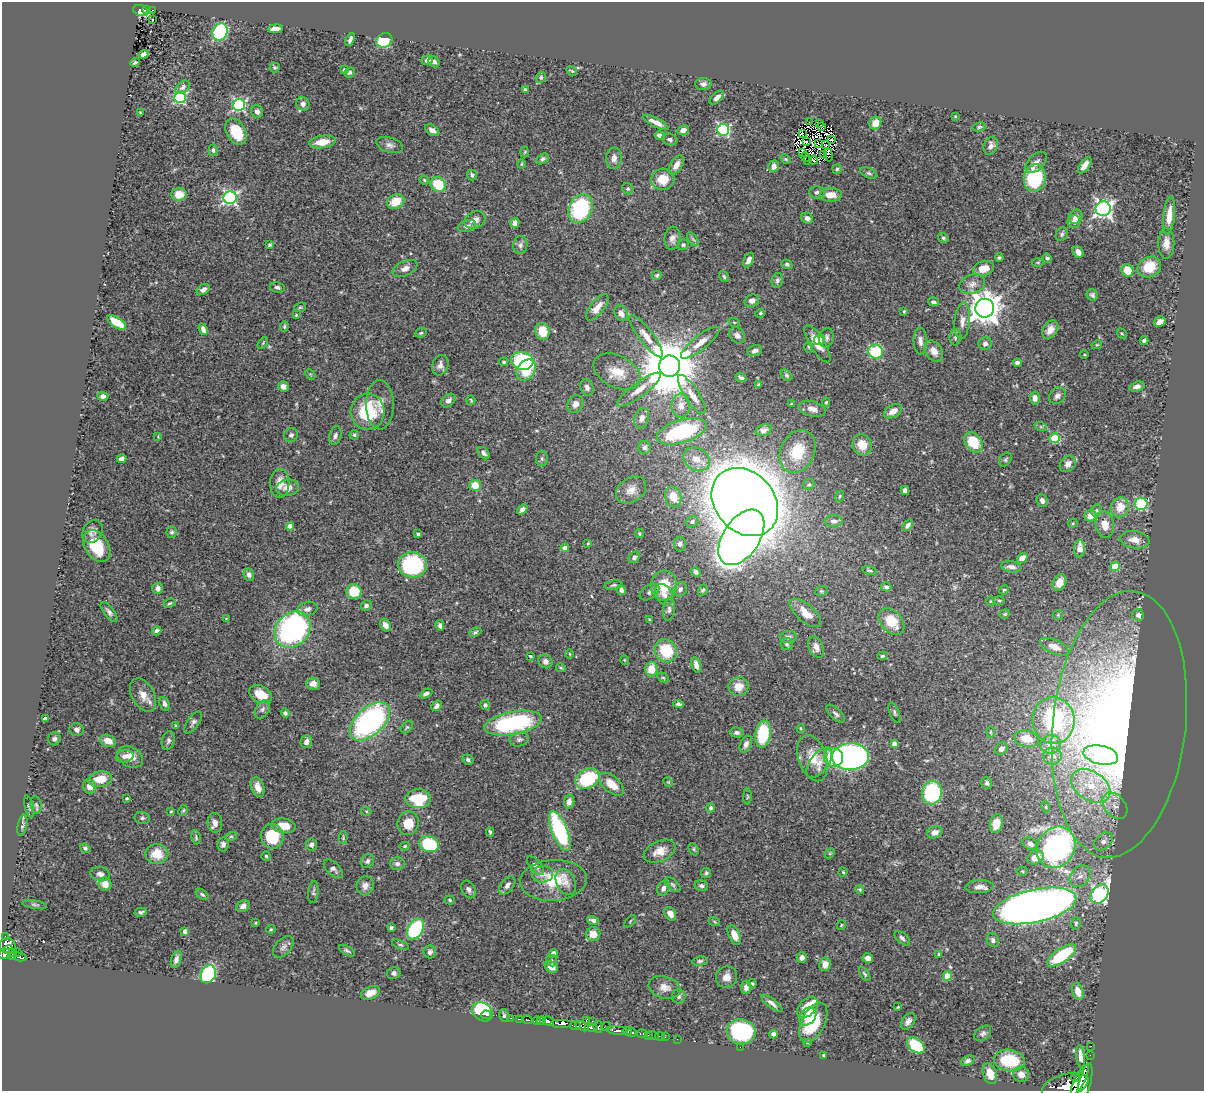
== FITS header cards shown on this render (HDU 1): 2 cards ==
NAXIS1  =                 1202
NAXIS2  =                 1089

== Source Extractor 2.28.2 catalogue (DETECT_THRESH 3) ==
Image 1202 x 1089 px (HDU 1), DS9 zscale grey, 1 PNG px = 1 image px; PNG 1206 x 1093 px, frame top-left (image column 1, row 1089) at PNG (2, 2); each listed source drawn as its Kron ellipse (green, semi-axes under 4 px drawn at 4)
Background 0.74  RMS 0.019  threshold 0.057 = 3 sigma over >= 5 px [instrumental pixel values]
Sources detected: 505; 5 with non-positive FLUX_AUTO (blend fragments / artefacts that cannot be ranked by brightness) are neither listed nor drawn; the other 500 listed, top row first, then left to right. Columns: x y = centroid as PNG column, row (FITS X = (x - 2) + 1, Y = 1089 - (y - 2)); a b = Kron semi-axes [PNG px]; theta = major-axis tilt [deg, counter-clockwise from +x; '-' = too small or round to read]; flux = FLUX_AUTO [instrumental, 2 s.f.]
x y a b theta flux
146 9 4 3 - 32
141 10 7 5 -19 110
152 10 3 2 - 5.5
153 19 3 3 - 2
275 29 7 4 4 8.6
220 32 9 7 64 130
350 39 6 3 68 4.1
384 40 8 7 - 69
144 54 5 4 - 5
427 60 6 5 - 4.9
135 62 5 3 - 2.1
434 62 6 5 - 3.6
274 68 5 5 - 2
344 69 3 3 - 1.6
572 71 6 2 -27 1.3
350 73 5 4 - 2.5
541 77 5 5 - 2.5
703 84 8 6 1 4.3
183 87 8 5 39 4.5
525 90 4 4 - 1.9
180 97 6 5 - 150
717 98 8 5 43 5.9
303 104 7 6 - 4.3
239 105 6 6 - 200
257 111 6 6 - 4.7
140 113 4 2 - 1.5
955 116 3 3 - 0.97
656 122 14 4 -27 8.9
809 122 4 2 - 1.1
819 123 3 2 - 0.6
875 123 6 5 - 15
822 126 3 2 - 1.8
979 127 7 4 11 2
432 130 8 5 -34 6.5
683 130 6 4 23 7.3
723 130 6 6 - 170
236 132 14 9 -60 40
802 134 4 2 - 1.3
660 136 5 4 - 6.7
670 139 8 5 -17 3.4
831 140 4 2 - 2.2
322 142 13 6 8 21
807 142 2 2 - 0.048
819 143 4 2 - 1.6
390 145 13 7 -17 6.5
825 145 2 2 - 1.3
991 146 9 7 67 6.9
213 150 6 4 84 3.1
525 152 5 3 - 1.4
802 153 3 3 - 2.3
823 154 3 2 - 1.6
829 155 7 4 -80 1.5
805 157 5 4 - 4.9
614 158 11 8 87 8.4
542 159 7 5 30 3.5
785 159 6 4 -27 1.7
808 160 2 2 - 0.23
813 160 4 3 - 1.4
1036 162 13 7 45 6.6
521 164 4 3 - 1.1
676 165 10 6 58 8.6
1085 165 9 4 53 8.3
774 166 6 5 - 6.4
837 169 5 4 - 1.8
869 173 9 5 -25 2.9
472 175 5 5 - 3
1035 178 14 11 82 90
663 179 12 10 8 24
424 180 5 4 - 1.6
438 184 8 7 - 42
628 189 6 5 - 2.4
817 192 8 6 -3 4
179 194 7 6 - 19
831 195 11 7 -1 17
230 198 6 6 - 280
396 201 9 7 25 23
580 208 15 11 68 130
1103 209 7 7 - 470
1169 216 19 5 84 17
1076 217 7 6 - 7.1
807 218 6 5 - 4.9
475 220 11 8 25 9.3
1074 222 6 6 - 6.5
515 223 5 4 - 5.5
467 226 9 5 18 4.5
1062 234 7 5 66 2.9
672 238 12 8 84 7.3
943 238 5 5 - 2.3
693 239 8 4 -52 2.3
1166 243 15 8 89 11
269 245 4 3 - 1.8
520 245 9 7 80 4.4
683 245 5 5 - 2.4
1078 252 6 5 - 7.2
999 258 4 4 - 2.3
1047 258 5 4 - 2.9
749 260 8 4 65 5.5
1038 262 6 4 0 1.8
787 264 5 4 - 3.1
1149 267 12 10 28 33
405 268 13 7 24 7.6
983 268 10 7 14 17
1127 270 6 6 - 22
657 275 5 4 - 2.4
724 277 6 4 -58 2
777 280 7 5 77 3.7
972 284 13 9 21 8.8
277 287 7 5 -9 3.9
203 289 7 5 33 4.9
1092 295 6 5 - 2.9
752 301 7 6 - 6.1
933 302 5 4 - 3.2
300 307 6 4 21 1.8
597 307 16 7 51 14
985 308 9 9 - 2000
904 311 4 3 - 1.2
621 313 8 6 -60 10
760 313 5 4 - 1.5
296 315 3 3 - 1.1
962 321 18 7 85 9.5
117 322 10 5 -32 31
734 322 6 3 -19 1.4
1160 322 6 5 - 8.5
284 326 5 4 - 1.9
203 329 6 4 -68 6.3
1050 329 10 7 56 10
542 331 8 7 - 24
421 333 6 4 21 1.8
1122 333 5 3 - 1.5
737 335 9 7 -48 5.6
646 336 26 7 -53 14
955 337 8 5 86 3.2
826 338 10 7 78 4.5
820 339 5 5 - 5.3
920 341 14 6 -87 6.7
1144 341 4 4 - 4.6
263 343 7 3 54 1.5
700 343 24 7 39 14
985 343 6 6 - 4.8
817 344 21 7 -58 23
1097 345 5 4 - 1.5
809 347 6 4 -89 1.8
755 351 7 5 15 4.5
934 351 11 8 -55 11
876 352 7 7 - 68
1084 355 4 3 - 1.2
522 361 11 9 -13 110
504 362 4 4 - 2.4
1017 363 4 4 - 5.1
440 365 10 8 69 6.3
669 366 10 10 - 10000
526 370 11 8 54 36
617 372 25 16 -27 28
310 374 6 4 -43 1.5
787 375 6 4 -42 1.9
741 378 5 3 - 2.8
759 385 4 3 - 2.2
283 386 5 5 - 5.7
1137 386 8 5 17 5.6
587 387 8 6 -70 4.4
639 390 26 7 36 15
692 394 23 7 -57 11
103 396 5 4 - 4.8
1057 396 9 7 47 5.8
1035 398 6 5 - 6.2
471 400 5 3 - 1.5
448 401 8 5 41 5.8
826 402 4 4 - 1.6
575 404 9 7 61 7.1
792 404 4 3 - 1.9
380 405 24 14 -90 17
681 406 12 9 89 10
812 409 14 7 -15 9.2
893 411 10 6 30 11
368 412 18 17 - 67
642 418 10 7 72 7.1
1041 427 6 4 -18 2
763 430 8 5 20 4.2
682 431 26 11 17 110
291 435 7 6 - 3.5
354 435 5 4 - 2.6
335 436 9 6 77 4.1
158 437 4 4 - 1.1
1054 438 5 5 - 57
973 442 11 8 -55 39
862 445 11 9 -65 20
644 448 6 6 - 3.4
798 451 22 17 65 41
484 453 7 5 -43 3.8
542 458 8 6 -89 3
122 459 5 4 - 4.8
696 459 14 11 -28 14
1005 460 7 5 55 2.3
1068 464 9 7 47 7.9
280 483 14 9 89 14
809 484 6 5 - 2.2
475 485 6 5 - 20
287 488 11 8 7 10
631 490 16 12 35 12
905 490 4 4 - 5
840 496 6 4 72 1.6
673 497 10 8 -75 20
1042 501 6 5 - 4.8
745 502 37 29 -48 4900
1141 504 6 6 - 90
1120 507 10 9 - 20
522 509 6 4 40 4
1096 510 6 5 - 2.1
1090 516 6 5 - 15
834 521 9 6 -1 6
692 522 6 5 - 3.6
1073 523 5 4 - 1.4
908 525 6 4 52 3.5
1105 525 13 9 -80 16
290 526 4 4 - 12
92 531 12 9 58 7.3
172 532 5 5 - 2.7
639 533 4 4 - 1.8
418 534 4 3 - 2.2
741 537 31 18 56 990
1135 540 15 8 -8 12
588 543 3 2 - 1.1
680 544 7 6 - 4.3
97 546 17 11 -58 46
565 548 4 4 - 11
1080 549 8 5 88 14
634 557 6 5 - 4.3
1022 558 6 4 38 11
412 565 14 12 -4 130
1115 566 5 4 - 29
1011 567 10 5 -9 5.9
869 570 7 3 -12 1.5
696 572 5 4 - 4.3
249 575 6 5 - 5.4
1059 583 9 6 63 14
613 585 9 4 10 2.6
664 585 15 13 81 37
886 587 5 4 - 3.7
158 588 5 5 - 5.7
680 589 8 6 50 4.9
621 590 5 4 - 3.5
703 590 6 4 58 2.6
1004 590 5 4 - 1.6
354 591 8 7 - 32
821 591 6 5 - 1.9
649 592 11 6 34 4.3
664 595 11 8 -59 8.2
999 600 6 4 -2 1.7
990 601 5 3 - 1.1
169 603 6 4 26 1.8
366 606 5 5 - 3.6
307 609 10 7 18 6.8
669 609 12 6 83 4.7
109 612 12 5 -51 4.7
805 613 19 8 -40 15
1005 614 5 4 - 1.6
1058 615 5 5 - 1.5
1138 615 6 6 - 5.4
226 619 4 3 - 1.2
649 620 3 2 - 1.2
891 621 15 10 -48 32
385 625 7 5 -58 7.3
440 625 5 4 - 3.5
293 629 19 16 45 280
157 631 5 4 - 3.5
475 632 6 4 21 2.1
788 637 8 6 4 4
787 644 6 6 - 2.8
816 647 11 7 -66 7.9
1054 647 15 7 -24 14
666 651 12 10 -51 50
570 654 5 3 - 1.1
530 656 4 3 - 1.4
882 656 5 4 - 1.7
625 660 5 3 - 0.95
545 661 7 6 - 5.7
696 665 8 4 -73 7.3
561 668 5 3 - 1.5
651 669 7 6 - 21
663 678 6 4 -28 1.9
313 684 7 6 - 8
738 687 10 9 - 16
426 694 7 4 27 3.7
143 695 18 11 -63 16
261 695 12 8 -30 20
165 704 7 5 -69 4.6
678 704 5 3 - 2.7
485 705 5 4 - 2.5
437 706 6 4 44 4.5
262 709 10 6 59 4.2
285 713 4 4 - 2.8
894 713 11 4 -69 3
836 714 11 5 -44 4
45 719 4 4 - 3.3
1053 720 23 21 -84 130
370 721 24 14 42 270
193 722 13 5 55 4.3
513 723 29 11 11 160
1119 724 134 66 83 1100
175 726 4 3 - 1.3
407 727 7 5 43 2
801 728 4 3 - 1.4
77 730 7 6 - 4.3
990 732 6 4 -90 1.4
737 733 7 5 -5 3.9
763 734 13 7 82 70
54 739 7 6 - 3.6
519 739 10 7 12 4.2
1027 739 13 8 -12 18
168 740 9 6 74 4.2
108 741 8 6 -21 14
306 742 6 5 - 6.1
746 744 9 5 65 5.3
894 744 4 4 - 7.6
1051 744 10 9 - 8.6
1001 749 7 5 40 5.9
1101 755 18 9 -12 29
125 756 9 6 10 5.7
1052 756 9 8 - 6.8
130 757 13 10 -28 14
834 757 9 9 - 55
850 757 18 13 3 470
813 758 24 14 -71 26
468 760 6 5 - 2.9
819 762 17 9 53 12
100 779 12 7 10 25
588 779 13 9 27 90
668 782 5 4 - 1.3
987 783 6 5 - 3.3
611 784 15 8 -40 19
89 786 7 6 - 10
1091 786 21 14 -33 40
258 787 10 6 -70 11
932 793 12 9 79 100
747 797 8 4 89 1.7
127 798 3 3 - 1.5
418 799 12 9 -1 55
569 801 7 5 81 7.8
36 805 8 5 -81 3
1115 806 15 10 -50 12
29 807 12 4 -77 2.6
1046 807 5 3 - 1.3
711 808 5 4 - 2.3
183 810 6 4 62 1.9
171 811 4 3 - 1.2
366 811 5 3 - 1.2
142 818 8 6 -14 3.5
215 823 10 7 -85 8.4
408 823 12 10 78 24
996 824 9 6 77 13
22 825 11 4 79 2.9
283 826 12 7 -8 18
560 831 21 8 -68 140
490 832 5 3 - 2.2
935 832 8 6 17 8
231 836 6 4 14 1.9
272 836 12 11 - 48
196 837 7 4 -81 2
343 838 6 4 -90 1.4
1103 841 10 7 42 7.4
223 844 7 5 82 4.7
429 844 10 8 -22 82
1030 844 8 6 -29 6.5
311 845 6 5 - 4.1
405 846 5 4 - 1.9
1056 847 21 18 58 400
85 848 6 4 -38 2.3
694 849 6 4 -63 1.9
660 851 16 10 25 15
830 853 6 4 45 1.7
157 854 11 10 - 26
266 856 4 4 - 2
1035 857 9 6 30 16
367 861 7 6 - 3.6
397 864 7 6 - 3.9
535 866 11 5 -50 5.1
333 869 11 6 -43 4.8
1022 871 5 4 - 1.6
843 872 4 4 - 1.4
706 873 5 5 - 2.2
100 874 10 7 -9 6.4
542 874 10 8 6 7.6
1080 876 12 9 51 9.7
553 880 33 20 4 51
566 882 13 9 -66 9.6
105 884 6 6 - 15
673 884 10 5 -41 2.9
507 885 10 6 51 6.3
365 886 9 8 - 7.1
701 886 7 5 -13 3.8
979 887 14 6 3 8.4
663 888 8 6 64 5.7
468 889 9 6 -63 4.8
860 889 4 4 - 1.7
313 892 11 5 84 3
202 894 7 4 -37 2.3
1099 894 11 7 54 260
450 900 5 4 - 1.5
35 905 12 3 -9 2
243 906 7 5 28 5.4
1035 906 42 16 12 1700
141 912 6 4 12 2.8
670 914 7 5 -58 9.9
593 920 6 3 -15 3.6
630 921 7 3 46 1.2
714 921 6 4 -20 1.4
255 923 3 3 - 1.3
1076 923 6 4 76 2.1
841 925 5 3 - 1.2
391 928 4 3 - 2.6
271 929 5 4 - 1.5
415 929 11 7 59 140
185 931 4 4 - 6.9
593 934 7 7 - 16
734 935 10 5 -65 13
5 937 4 2 - 21
902 938 9 5 -43 3.5
993 940 7 6 - 3.6
400 945 9 4 -22 1.8
8 946 8 7 - 330
283 947 13 7 49 5.7
8 950 5 3 - 140
347 951 9 4 -30 2.7
18 952 2 2 - 5.3
430 952 6 6 - 3.9
12 953 4 3 - 31
4 954 6 4 25 240
553 954 4 4 - 15
939 954 4 3 - 1.5
1062 955 17 7 34 87
12 957 3 2 - 39
20 957 6 3 -13 86
802 957 5 5 - 5.5
868 958 5 5 - 7.6
176 959 9 5 73 5.6
551 961 6 5 - 2.4
700 961 7 4 8 2.6
825 964 7 6 - 11
551 967 7 5 -31 10
394 973 7 6 - 4.2
208 974 9 7 65 150
865 974 8 4 -56 2.1
947 976 4 4 - 29
727 977 11 10 - 9.9
752 983 4 4 - 2
665 987 16 11 -16 11
746 987 7 5 83 6.2
1078 991 9 5 -73 12
370 993 10 6 24 9.8
679 997 7 7 - 3.1
772 1003 13 4 -38 5.8
807 1007 13 8 47 31
898 1007 4 3 - 1.1
482 1012 11 8 -33 140
486 1015 5 2 - 39
504 1016 6 4 -79 2.2
808 1016 10 7 51 8.3
510 1018 3 2 - 27
520 1019 3 2 - 46
528 1020 5 3 - 84
537 1021 4 3 - 180
541 1021 4 3 - 230
548 1021 6 4 -28 350
586 1021 4 3 - 82
592 1021 2 2 - 12
908 1021 9 6 53 5.7
813 1022 21 11 64 56
562 1023 11 4 0 890
575 1026 5 4 - 81
582 1026 7 4 -25 150
606 1026 5 3 - 75
598 1027 6 5 - 140
591 1028 6 3 -9 240
617 1030 11 3 -6 500
627 1031 5 3 - 360
741 1032 14 12 -10 190
632 1033 5 3 - 220
642 1033 6 3 0 40
983 1033 9 6 38 3.9
774 1034 4 4 - 9.2
648 1035 2 2 - 7.7
653 1035 6 2 -18 15
660 1036 5 2 - 12
665 1037 2 2 - 6.6
677 1039 2 2 - 7.7
807 1042 3 3 - 2.7
916 1045 10 6 -38 63
1091 1046 2 2 - 4.9
740 1047 2 2 - 29
824 1055 3 3 - 1.9
1090 1055 2 2 - 4.2
1081 1056 11 4 -85 7.9
1009 1060 15 11 -7 54
968 1061 7 4 22 3.5
990 1074 11 7 -72 13
1021 1074 8 7 - 9.9
1075 1077 5 3 - 230
1080 1080 17 5 63 1700
1085 1082 20 6 77 2100
1065 1086 24 11 16 2400
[5 non-positive-flux detections neither listed nor drawn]